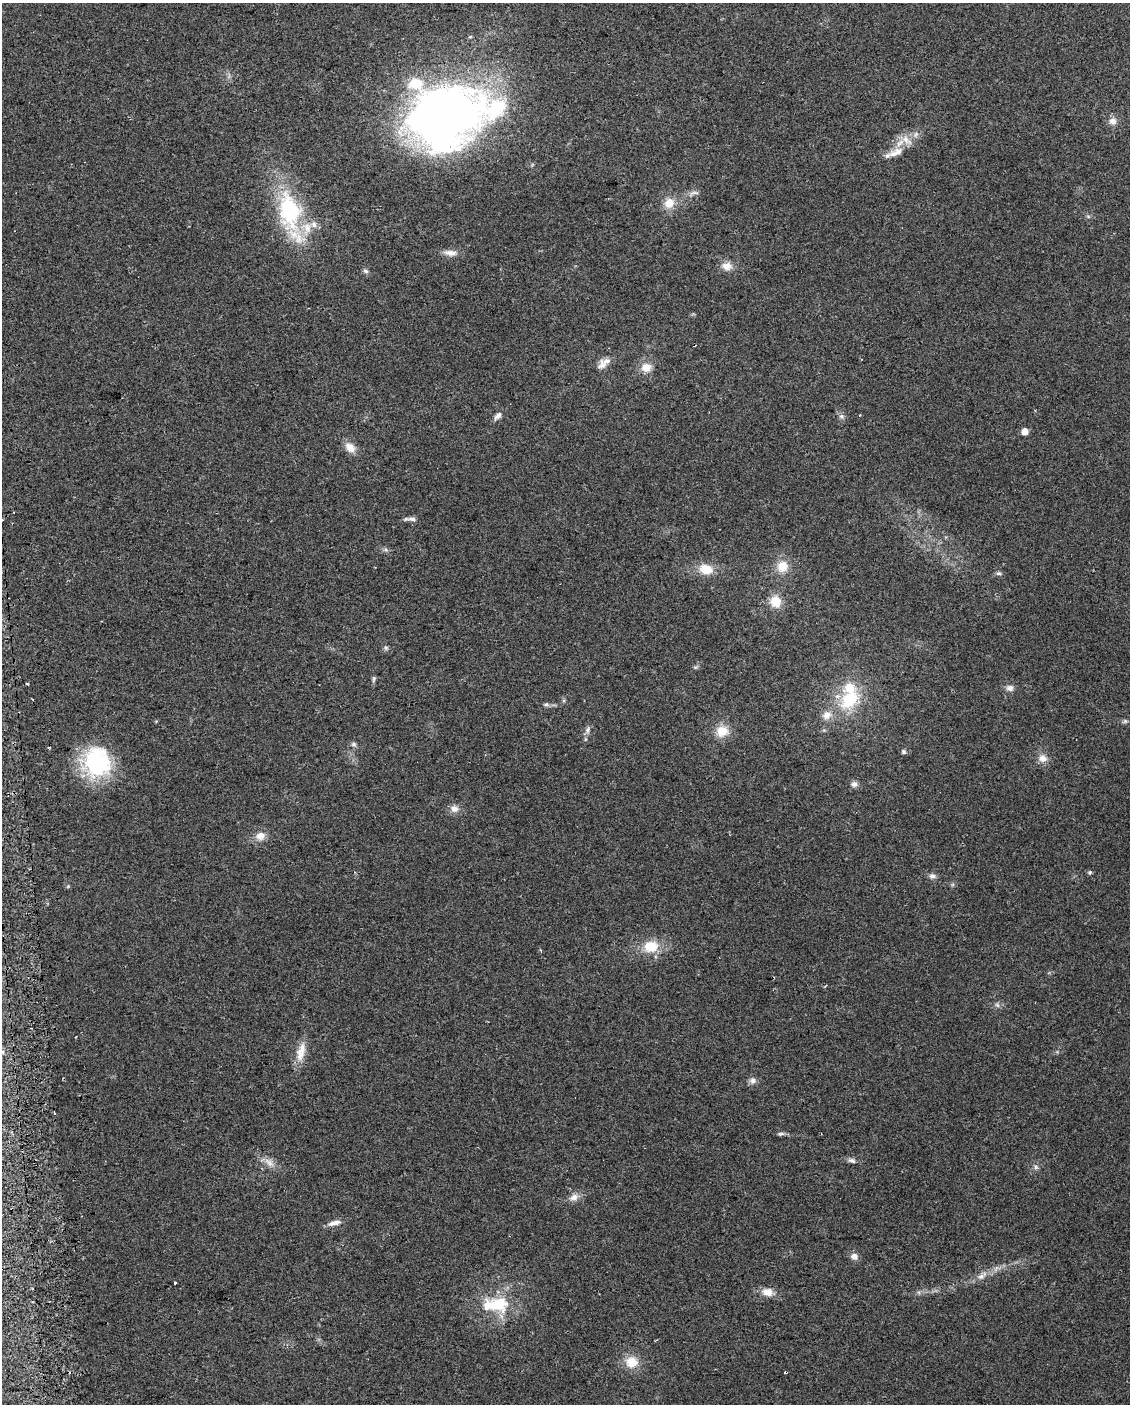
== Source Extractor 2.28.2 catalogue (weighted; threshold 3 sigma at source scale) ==
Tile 7 of 4 x 3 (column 3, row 2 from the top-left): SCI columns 2290-3417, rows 1452-2853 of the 4578 x 4261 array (HDU 1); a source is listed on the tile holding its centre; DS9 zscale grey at full resolution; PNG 1132 x 1406 px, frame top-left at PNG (2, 3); no overlay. Shown black and unused: <1% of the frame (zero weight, under 2 of 3 exposures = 2% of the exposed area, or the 3 px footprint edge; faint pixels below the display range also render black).
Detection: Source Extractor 2.28.2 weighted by HDU 2 'WHT'; one run over the whole footprint, this tile lists its part. Background 0.102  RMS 0.01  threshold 0.045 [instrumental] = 3 sigma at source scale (4.5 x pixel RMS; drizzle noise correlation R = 1.50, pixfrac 1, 0.0396/0.0396 arcsec/px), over >= 5 px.
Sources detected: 70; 4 inside a brighter object's white glare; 1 cosmic-ray / hot-pixel residue — not listed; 7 inside a brighter listed object's ellipse — not listed separately; the other 58 listed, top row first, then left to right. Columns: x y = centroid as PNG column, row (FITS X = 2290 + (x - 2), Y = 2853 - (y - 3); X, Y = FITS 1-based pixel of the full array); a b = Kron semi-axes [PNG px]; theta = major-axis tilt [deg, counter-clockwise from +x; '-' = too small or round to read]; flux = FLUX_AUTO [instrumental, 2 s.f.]
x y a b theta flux
470 37 6 3 19 1.1
443 118 91 39 20 390
1113 121 10 9 - 5.6
916 134 7 4 34 2.5
896 152 24 10 25 12
694 193 15 4 8 3.7
669 203 14 13 - 13
289 211 50 28 -77 97
450 253 19 8 -5 7.2
727 266 12 10 -6 8.9
365 271 8 5 -39 2.3
602 365 14 11 36 7
646 367 13 11 8 11
498 416 11 6 47 4.5
841 416 7 6 - 2.5
1025 431 5 5 - 10
350 448 14 10 -46 9.7
412 519 13 5 -7 3.6
782 566 16 14 56 14
706 569 16 11 -13 17
999 573 8 5 3 2
775 602 15 13 -67 15
386 648 6 5 - 1.8
374 679 9 4 72 1.8
1010 688 10 8 -8 4.4
850 699 29 20 49 47
546 704 6 6 - 2
1125 721 6 5 - 1.6
588 730 10 6 69 3.4
722 731 15 14 - 16
354 744 7 5 -1 2.2
904 752 6 5 - 1.9
1043 758 12 10 -6 6.9
97 762 36 31 -73 84
854 784 8 7 - 3.6
454 809 11 9 -10 6
260 836 13 11 16 8.4
1090 872 6 5 - 1.4
932 876 9 6 -2 3.3
651 946 18 14 5 22
997 1005 7 4 -44 2
76 1036 2 2 - 0.85
2 1052 5 5 - 1.7
301 1052 28 10 76 14
753 1081 9 8 - 4
54 1113 3 2 - 0.87
780 1134 8 5 5 2
852 1160 11 6 -14 3.2
269 1162 17 7 -37 7.7
1036 1167 6 6 - 2.2
574 1197 11 8 31 6.4
334 1223 17 6 15 6.5
854 1256 9 8 - 4.9
982 1276 15 6 31 6.4
176 1282 3 3 - 4.9
767 1292 13 10 0 9.3
495 1305 44 19 -5 43
632 1362 16 14 -3 16
Overlapping masked pixels (flux is a lower limit): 1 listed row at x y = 97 762
Isophote crosses this tile's border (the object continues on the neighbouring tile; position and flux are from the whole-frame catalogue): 1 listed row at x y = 2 1052